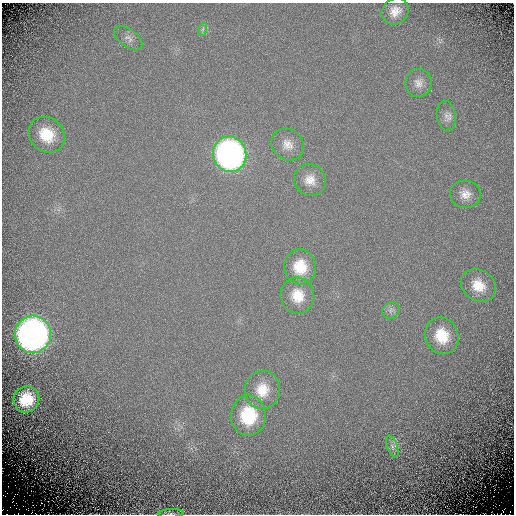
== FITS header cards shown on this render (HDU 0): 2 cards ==
NAXIS1  =                  512 / Required FITS header
NAXIS2  =                  512 / Required FITS header

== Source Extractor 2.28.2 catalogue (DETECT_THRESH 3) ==
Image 512 x 512 px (HDU 0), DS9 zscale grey, 1 PNG px = 1 image px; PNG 516 x 516 px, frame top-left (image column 1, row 512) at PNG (2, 3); each listed source drawn as its Kron ellipse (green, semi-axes under 4 px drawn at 4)
Background 0.257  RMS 0.69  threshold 2.08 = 3 sigma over >= 5 px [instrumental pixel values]
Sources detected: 21; all 21 listed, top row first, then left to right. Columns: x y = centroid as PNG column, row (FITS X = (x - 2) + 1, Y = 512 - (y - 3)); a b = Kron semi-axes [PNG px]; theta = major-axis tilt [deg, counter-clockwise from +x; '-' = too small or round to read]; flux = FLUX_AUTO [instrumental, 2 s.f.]
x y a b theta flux
395 11 14 12 40 550
203 29 7 4 71 95
128 38 16 9 -37 270
418 83 14 13 - 400
446 116 15 9 -81 310
47 135 19 16 -41 1500
288 144 17 15 -40 590
230 154 18 16 -73 20000
310 180 17 15 -51 650
465 194 15 13 -2 520
300 267 17 16 - 1400
478 285 18 15 -35 950
297 296 18 16 -75 1100
391 310 9 7 37 200
33 334 19 18 - 27000
442 336 19 16 -66 1500
262 390 19 17 84 1100
26 399 13 12 - 1500
248 416 20 17 89 2500
392 447 11 5 -67 200
171 513 13 4 3 130
At the frame edge (FLAGS 8, measured only in part): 1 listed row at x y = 171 513